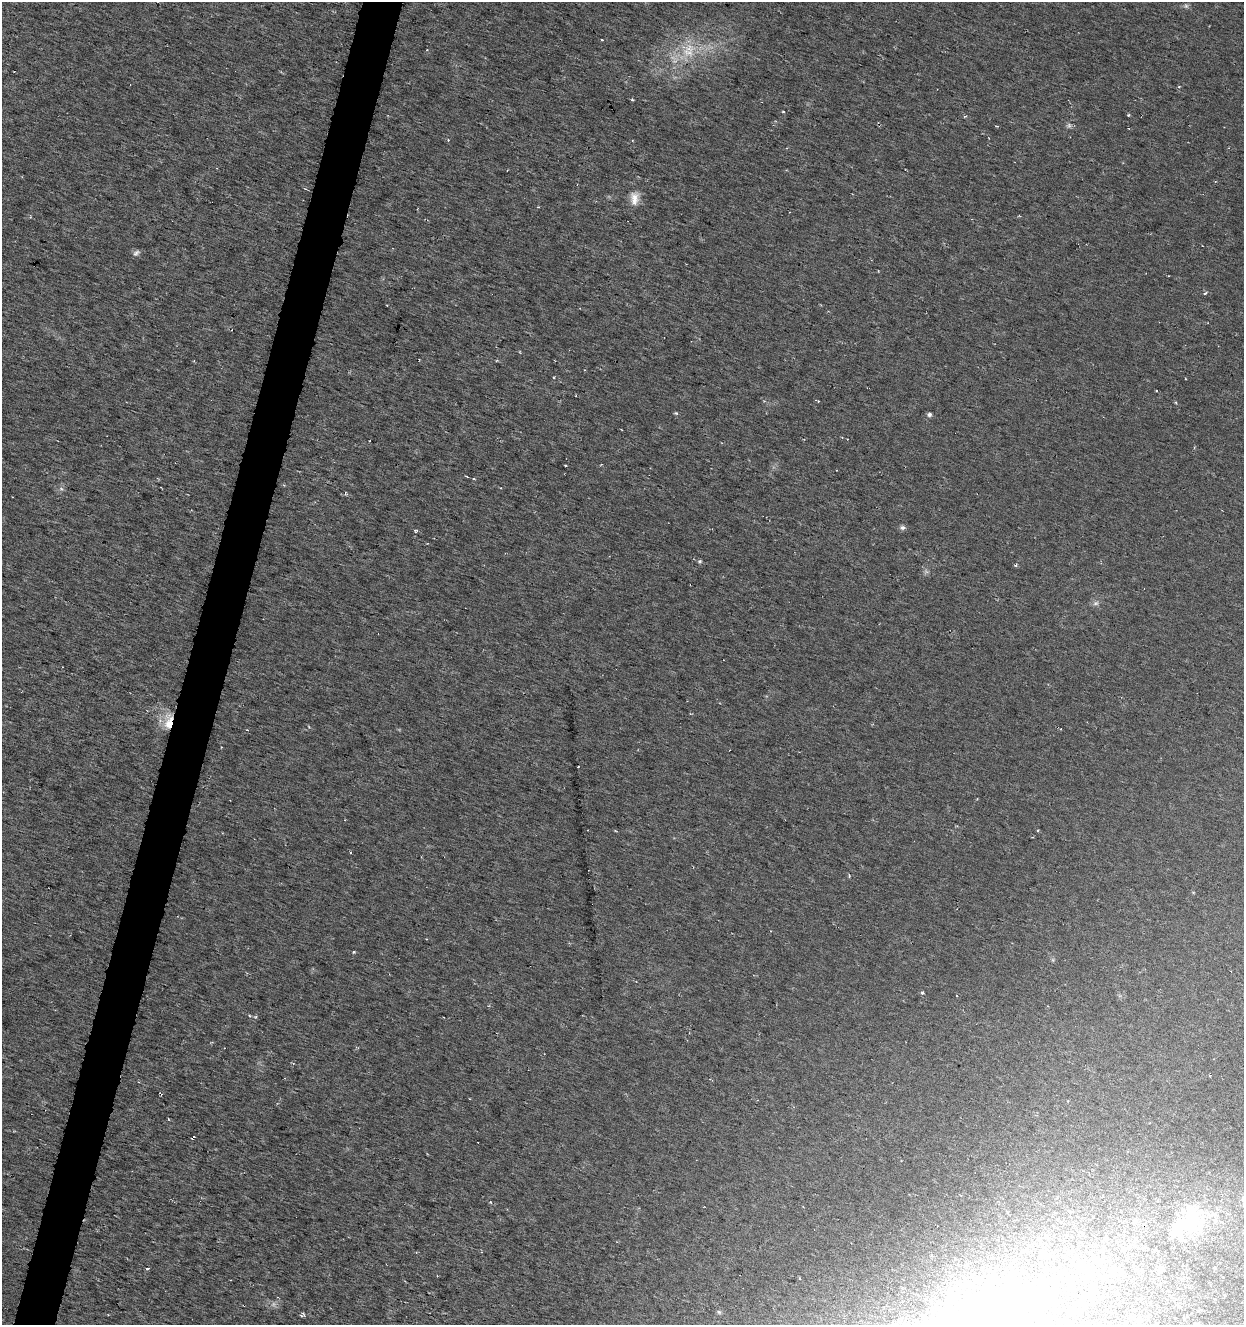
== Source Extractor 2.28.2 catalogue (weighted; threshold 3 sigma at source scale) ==
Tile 7 of 4 x 4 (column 3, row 2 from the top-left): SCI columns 2701-3942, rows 2652-3974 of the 5463 x 5298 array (HDU 1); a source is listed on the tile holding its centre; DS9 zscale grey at full resolution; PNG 1246 x 1327 px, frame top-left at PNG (2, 2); no overlay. Shown black and unused: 3% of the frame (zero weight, under 3 of 6 exposures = <1% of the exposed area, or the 3 px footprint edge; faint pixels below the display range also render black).
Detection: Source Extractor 2.28.2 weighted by HDU 2 'WHT'; one run over the whole footprint, this tile lists its part. Background 0.00669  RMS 0.0034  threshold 0.0139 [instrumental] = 3 sigma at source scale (4.09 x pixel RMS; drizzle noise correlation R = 1.36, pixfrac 0.8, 0.0396/0.0396 arcsec/px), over >= 5 px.
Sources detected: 72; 6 too faint to see at this stretch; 8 inside a brighter object's white glare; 3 cosmic-ray / hot-pixel residue — not listed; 3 inside a brighter listed object's ellipse — not listed separately; the other 52 listed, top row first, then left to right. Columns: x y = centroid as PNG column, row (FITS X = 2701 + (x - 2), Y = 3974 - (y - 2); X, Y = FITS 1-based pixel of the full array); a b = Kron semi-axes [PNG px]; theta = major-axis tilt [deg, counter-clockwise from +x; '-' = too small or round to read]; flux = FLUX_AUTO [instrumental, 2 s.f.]
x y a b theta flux
1186 6 7 6 - 0.76
602 40 4 3 - 0.38
688 52 23 14 -18 8.4
632 100 4 3 - 0.4
783 111 4 3 - 0.26
1128 115 4 3 - 0.38
965 116 4 3 - 0.34
996 126 4 2 - 0.3
448 140 3 3 - 0.27
634 198 19 12 86 3.6
136 253 10 6 36 0.96
1205 293 5 3 - 0.51
387 305 3 2 - 0.21
1157 391 3 2 - 0.52
818 401 3 3 - 0.33
676 413 6 4 -20 0.4
929 414 6 5 - 0.82
1194 447 4 3 - 0.36
565 465 3 2 - 0.36
466 476 4 2 - 0.29
473 479 3 3 - 0.4
345 493 5 3 - 0.37
902 527 7 6 - 0.93
415 530 5 4 - 0.47
700 561 6 4 15 0.5
1016 565 5 4 - 0.43
1096 603 8 6 1 0.97
168 721 25 11 83 6.4
247 730 3 2 - 0.21
977 799 3 3 - 0.21
1038 830 4 2 - 0.29
354 952 4 3 - 0.4
922 992 4 4 - 0.45
256 1017 5 3 - 0.37
293 1063 4 3 - 0.27
168 1119 4 2 - 0.23
193 1138 7 3 45 0.4
1189 1225 55 35 1 32
1145 1247 8 6 -14 0.9
1123 1248 9 7 -88 1.4
1041 1253 7 5 23 0.62
1214 1268 4 4 - 0.29
147 1269 5 3 - 0.41
1085 1269 12 11 - 3.9
1114 1269 13 8 38 2.5
1161 1269 11 9 -77 2.4
799 1278 3 3 - 0.29
1042 1289 25 16 -76 8.3
1088 1297 10 9 - 2.3
719 1312 7 5 -17 0.52
1139 1320 9 7 -2 0.96
1198 1324 4 3 - 0.24
Overlapping masked pixels (flux is a lower limit): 1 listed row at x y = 168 721
Isophote crosses this tile's border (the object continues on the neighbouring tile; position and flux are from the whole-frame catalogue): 1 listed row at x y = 1198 1324
Unlisted compact peaks at least as high as the median listed source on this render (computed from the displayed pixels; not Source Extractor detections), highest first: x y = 490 1202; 304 1315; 1179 87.